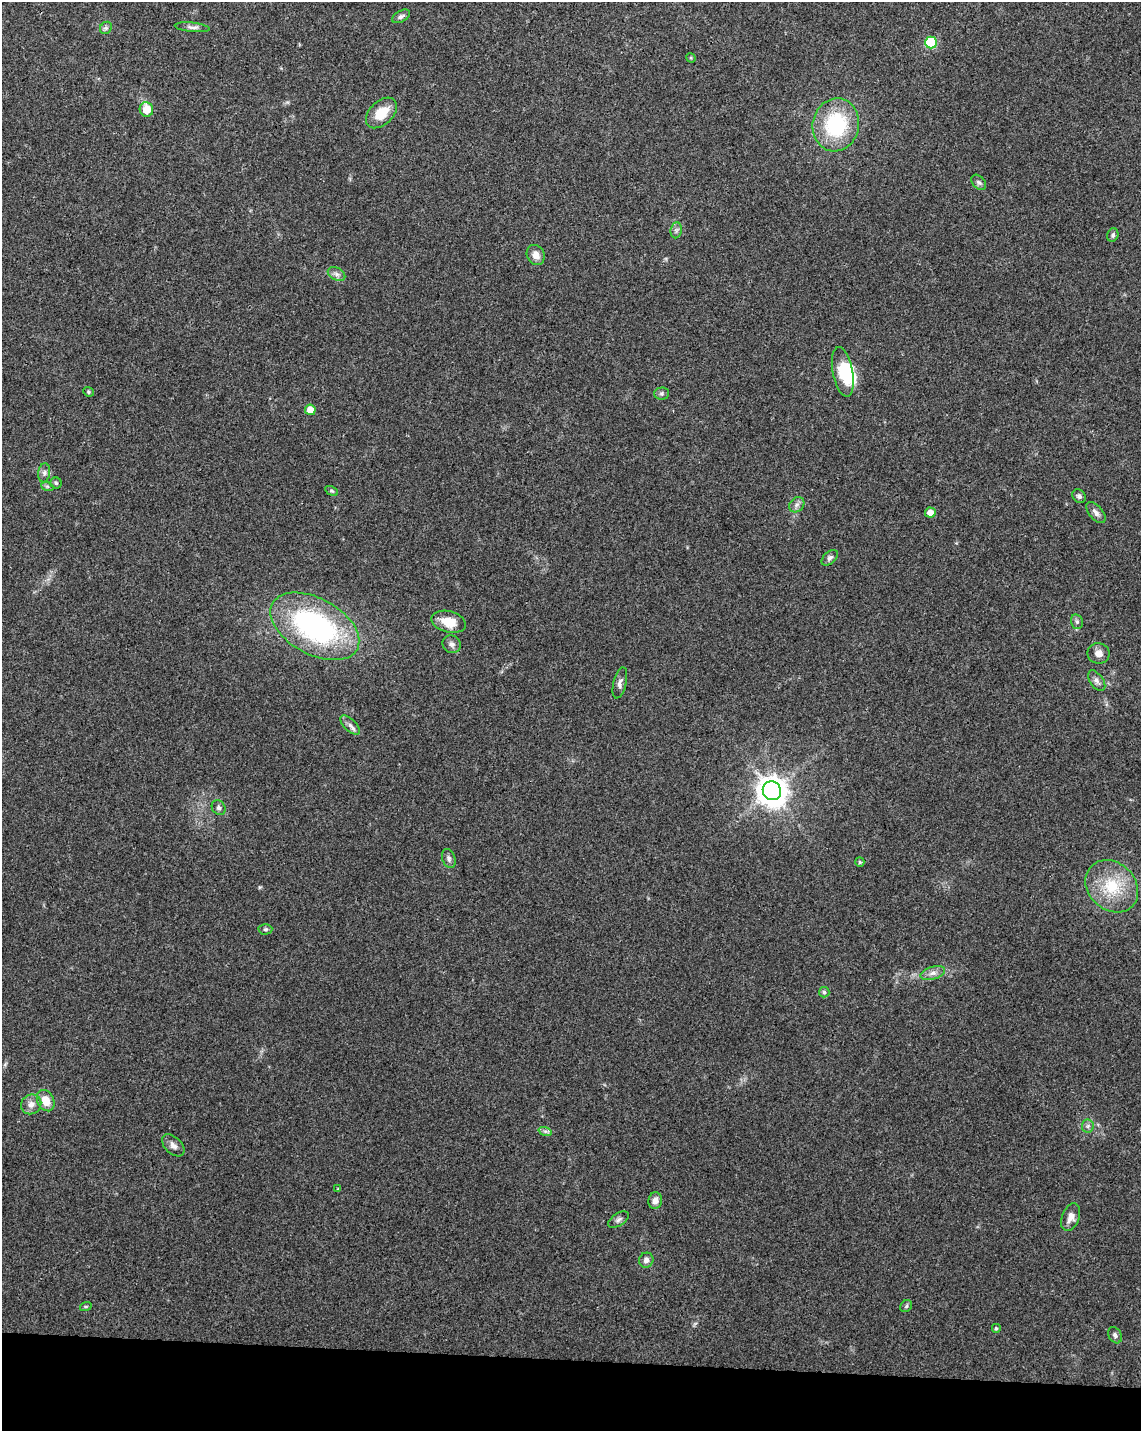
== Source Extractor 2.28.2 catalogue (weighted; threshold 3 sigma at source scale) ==
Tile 11 of 4 x 3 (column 3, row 3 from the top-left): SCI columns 2280-3418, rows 229-1657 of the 4568 x 4800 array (HDU 1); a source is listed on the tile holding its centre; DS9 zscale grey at full resolution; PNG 1143 x 1433 px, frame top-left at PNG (2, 2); each listed source drawn as its Kron ellipse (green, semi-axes under 4 px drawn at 4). Shown black and unused: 5% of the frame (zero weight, under 3 of 4 exposures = <1% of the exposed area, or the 3 px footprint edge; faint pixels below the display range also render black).
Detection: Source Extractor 2.28.2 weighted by HDU 2 'WHT'; one run over the whole footprint, this tile lists its part. Background 0.0473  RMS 0.0036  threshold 0.0163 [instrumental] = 3 sigma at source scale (4.5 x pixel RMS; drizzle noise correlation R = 1.50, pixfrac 1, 0.0396/0.0396 arcsec/px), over >= 5 px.
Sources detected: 58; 1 inside a brighter object's white glare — neither listed nor drawn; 1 inside a brighter listed object's ellipse — not listed separately; the other 56 listed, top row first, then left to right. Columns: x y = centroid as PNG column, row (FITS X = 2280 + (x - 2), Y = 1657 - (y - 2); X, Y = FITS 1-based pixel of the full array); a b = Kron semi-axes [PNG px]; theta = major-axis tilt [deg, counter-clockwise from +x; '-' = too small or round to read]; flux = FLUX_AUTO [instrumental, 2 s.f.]
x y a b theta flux
401 16 10 5 29 0.99
192 27 17 4 -6 1.4
106 28 6 5 - 0.75
931 43 6 6 - 28
691 58 5 4 - 0.41
146 109 7 6 - 5.9
381 113 18 11 44 7.6
836 125 27 23 78 28
979 182 9 6 -50 0.95
676 230 8 5 83 0.97
1113 235 7 5 75 0.94
536 255 10 8 -62 2.5
337 274 9 6 -27 1.4
843 372 25 10 -79 10
88 392 5 4 - 0.51
662 393 7 6 - 0.77
310 410 5 5 - 4.7
44 473 9 6 81 1.3
56 483 5 5 - 0.59
47 486 6 4 -18 0.6
332 491 7 4 -27 0.54
1079 496 7 6 - 0.9
797 505 8 6 45 1.4
1096 512 12 6 -48 1.6
930 513 5 5 - 3.2
830 558 9 5 43 1.1
449 622 18 10 -14 7
1077 622 7 5 -75 0.89
315 626 48 28 -29 75
452 644 9 8 - 1.4
1099 653 11 10 - 2.4
1097 681 11 6 -54 1.5
620 683 16 6 76 1.6
350 725 12 6 -43 1.6
772 791 9 9 - 580
219 808 8 6 -56 1.1
449 858 10 6 -71 1.1
860 862 5 4 - 0.46
1112 886 29 23 -44 15
265 929 7 5 2 0.71
933 973 12 6 16 1.9
824 992 5 5 - 0.75
46 1101 11 8 -62 5
31 1104 10 9 - 2.5
1088 1126 6 6 - 0.96
545 1131 7 4 -18 0.76
173 1145 13 8 -44 1.8
338 1189 4 4 - 0.36
655 1201 8 6 78 2.1
1071 1217 14 8 70 2.8
618 1220 11 6 34 1.2
646 1260 7 7 - 1.7
86 1306 6 4 18 0.45
906 1306 6 5 - 0.7
996 1328 4 4 - 0.53
1115 1335 8 6 -60 1.1